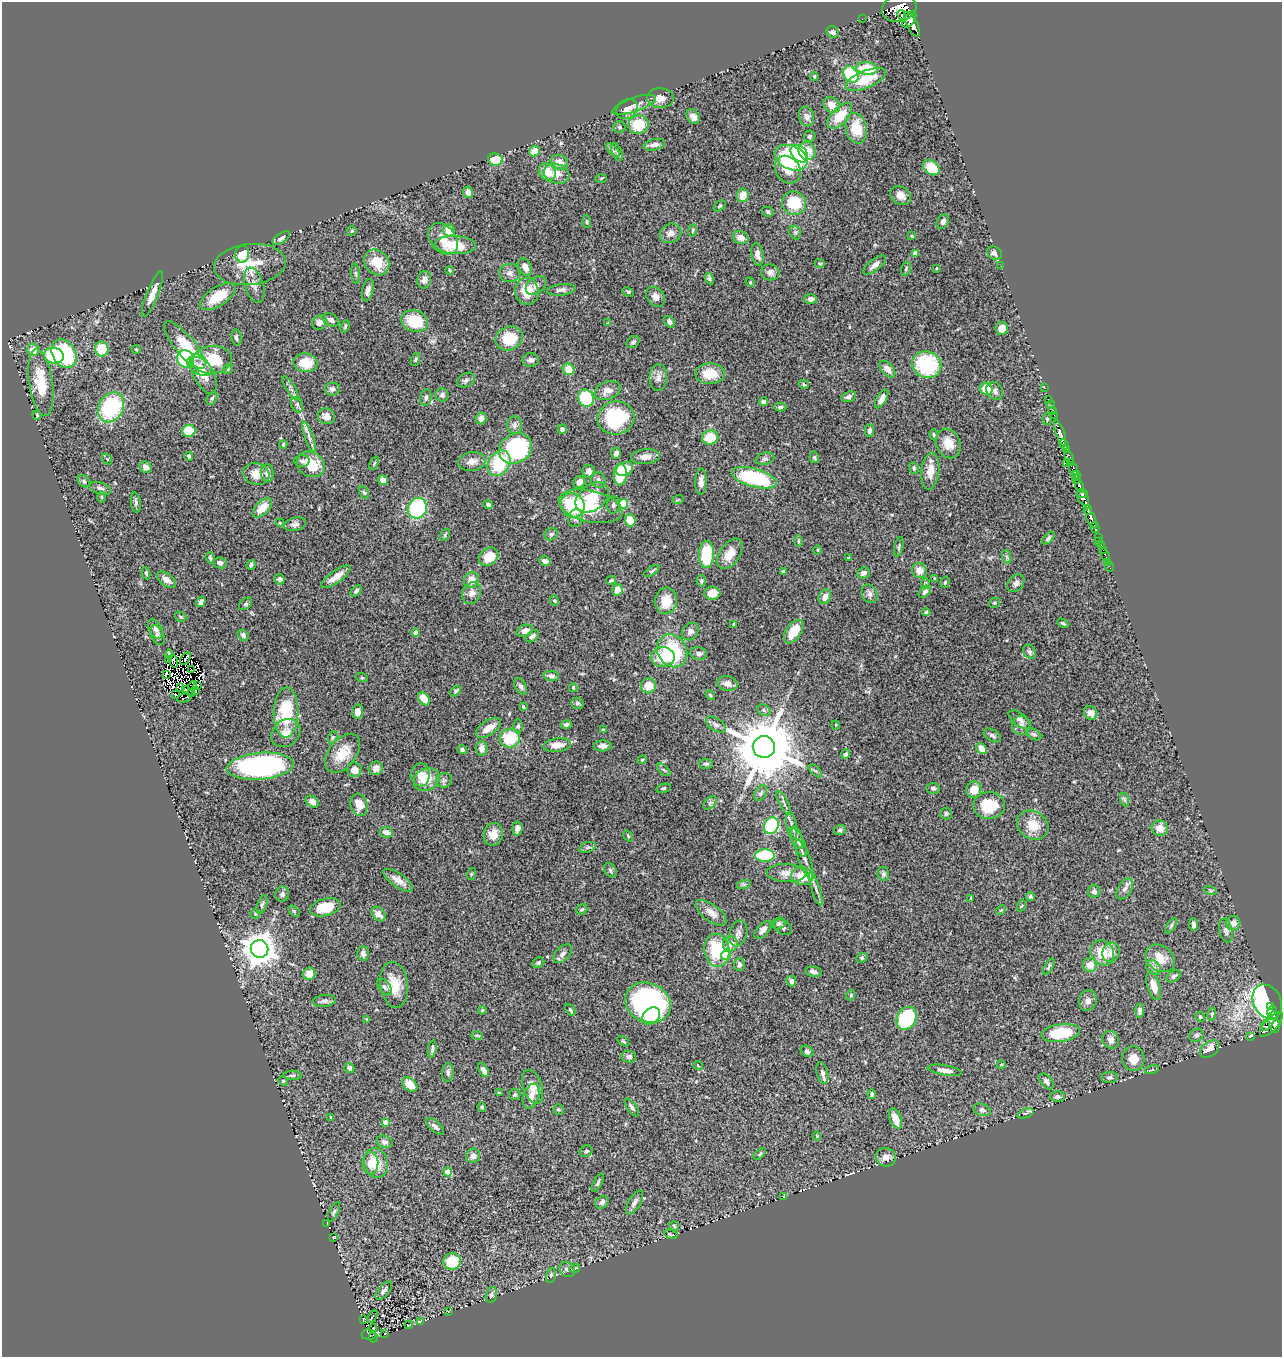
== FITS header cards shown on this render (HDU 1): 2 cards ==
NAXIS1  =                 1280
NAXIS2  =                 1355

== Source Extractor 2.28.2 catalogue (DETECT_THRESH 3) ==
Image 1280 x 1355 px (HDU 1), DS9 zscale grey, 1 PNG px = 1 image px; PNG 1284 x 1359 px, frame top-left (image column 1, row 1355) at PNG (2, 2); each listed source drawn as its Kron ellipse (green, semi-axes under 4 px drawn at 4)
Background 0.859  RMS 0.057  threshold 0.172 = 3 sigma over >= 5 px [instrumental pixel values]
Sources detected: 519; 11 with non-positive FLUX_AUTO (blend fragments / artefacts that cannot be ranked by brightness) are neither listed nor drawn; of the other 508, the 500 brightest by FLUX_AUTO listed and drawn (8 fainter detections omitted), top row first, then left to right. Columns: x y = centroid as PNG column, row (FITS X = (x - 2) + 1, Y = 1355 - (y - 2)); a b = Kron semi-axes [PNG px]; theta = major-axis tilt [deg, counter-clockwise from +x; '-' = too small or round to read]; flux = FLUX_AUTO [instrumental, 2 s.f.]
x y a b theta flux
899 8 17 13 16 6000
902 15 5 2 - 480
862 19 2 2 - 7
909 19 9 5 53 2000
912 24 13 5 -63 2300
833 32 6 5 - 17
867 68 10 6 -6 120
851 74 9 7 -51 180
814 76 4 3 - 3.7
866 79 21 8 22 99
660 98 13 10 -3 29
634 105 22 7 19 28
832 105 9 7 -38 40
627 109 11 9 36 30
807 116 10 7 -76 18
840 116 15 8 47 86
693 117 8 6 -55 25
638 125 10 9 - 110
620 127 6 6 - 9
856 128 15 10 -77 86
810 136 6 5 - 8.3
654 145 11 5 12 20
613 150 9 3 -45 9.7
535 151 5 5 - 50
807 151 9 8 - 44
617 152 10 5 -66 8.4
799 154 10 7 -45 300
791 158 17 11 -24 390
495 159 7 6 - 92
559 162 9 7 -24 31
931 168 9 6 -37 94
788 170 14 12 -55 81
547 172 9 8 - 57
556 174 13 10 -15 38
601 178 6 4 2 5.1
468 192 6 5 - 18
743 195 7 6 - 49
901 196 11 8 -36 22
794 203 12 11 - 150
720 206 7 4 38 6.1
768 212 6 5 - 7.7
587 222 6 4 -84 5.2
943 222 7 5 59 13
449 230 6 6 - 66
692 230 6 3 80 4.2
352 231 5 4 - 4.5
671 233 11 9 27 23
795 233 7 5 -70 8.5
912 236 3 3 - 5.4
281 238 10 5 33 12
741 238 8 6 -19 28
443 239 18 12 -51 45
455 245 21 9 -3 110
915 253 4 4 - 25
995 253 8 6 -31 16
242 254 8 7 - 110
757 254 11 6 -79 26
377 262 14 11 -49 87
820 263 5 3 - 4
250 264 36 20 6 120
875 265 13 6 37 21
1001 266 2 2 - 6.9
525 267 9 6 -67 27
937 268 3 2 - 2.9
906 269 7 5 71 5.9
450 270 4 3 - 4.1
770 272 9 8 - 20
510 273 10 9 - 20
356 274 10 4 -85 7.8
709 278 6 4 -62 8
424 280 9 7 79 18
750 282 5 4 - 4
254 285 18 9 -74 29
536 285 11 8 37 17
368 290 11 5 77 17
561 290 14 5 6 15
527 291 13 11 -81 84
628 292 6 4 -28 5.3
152 294 24 5 68 40
218 297 20 9 32 84
655 297 11 8 -51 23
811 299 6 5 - 15
331 320 9 6 -27 14
415 321 14 10 -18 150
669 322 6 5 - 13
319 323 8 6 41 26
608 323 4 3 - 2.8
345 326 6 4 64 5.7
1002 328 6 6 - 34
236 338 8 5 -82 9.8
509 338 14 11 25 120
633 342 7 5 42 9.3
185 345 30 10 -50 150
102 349 7 6 - 95
136 349 4 3 - 2.7
33 350 6 6 - 37
64 354 15 11 -61 420
54 356 10 8 -18 170
185 359 9 8 - 240
415 359 7 4 70 5.1
212 360 20 14 5 160
531 360 8 7 - 15
305 363 12 9 -7 79
927 365 15 13 -19 240
199 366 13 8 -30 33
228 369 5 4 - 5.4
569 369 6 5 - 48
887 369 10 6 -48 29
203 374 22 10 -63 49
710 374 15 10 0 77
658 377 13 8 87 24
466 380 9 6 30 12
41 383 34 11 -81 130
804 384 5 4 - 4.6
291 388 14 4 -58 14
1045 388 3 2 - 8.5
332 389 7 6 - 13
986 389 6 6 - 85
607 391 13 9 20 32
995 391 9 7 -52 16
442 395 7 6 - 12
426 397 8 5 77 9.7
849 397 8 5 19 12
212 398 7 5 63 6.9
586 398 8 7 - 220
882 399 10 5 60 24
1049 399 3 3 - 29
764 402 4 4 - 17
297 405 8 5 -70 11
1051 405 4 3 - 31
111 407 16 12 60 330
780 407 6 4 -2 8.4
1053 411 3 2 - 18
37 415 4 3 - 3.5
1054 415 2 2 - 15
326 416 8 8 - 21
481 418 6 5 - 19
616 418 18 16 15 280
1047 419 6 4 -88 6.7
515 425 9 7 89 15
562 429 4 4 - 11
869 430 6 4 -90 10
189 431 6 6 - 87
1060 433 13 4 -71 950
934 435 5 3 - 6
309 437 16 4 -71 19
710 437 8 7 - 97
948 443 15 12 -68 47
283 444 4 3 - 4.2
1064 444 5 3 - 1200
515 449 17 14 30 370
1066 449 3 3 - 350
616 453 5 5 - 18
189 456 4 4 - 7.4
645 457 14 7 5 27
814 457 6 4 -76 6.3
1069 457 6 3 -67 110
107 459 6 4 -55 4.1
765 459 9 6 14 10
302 461 7 6 - 11
472 462 13 9 7 31
1071 462 3 3 - 110
374 463 7 3 67 4.8
499 463 13 10 57 180
1066 463 2 2 - 48
311 464 15 12 -34 100
146 467 6 5 - 18
914 468 6 4 -70 6.5
625 469 9 6 25 73
1073 469 6 4 -70 350
589 471 6 6 - 22
930 471 18 9 84 45
267 473 9 6 -84 21
256 474 13 11 -15 44
620 475 11 6 87 140
1076 475 4 3 - 100
754 478 23 9 -16 340
1076 479 4 3 - 160
383 480 5 4 - 23
598 480 8 7 - 12
84 481 7 5 -47 8.5
579 482 6 5 - 21
701 482 13 5 88 24
1079 485 6 3 -66 430
100 488 11 5 -20 13
364 493 7 4 -62 5.6
1082 493 5 3 - 510
102 497 5 3 - 4.5
592 497 18 13 37 85
1083 498 8 5 -59 1800
678 500 6 3 19 3.5
136 503 10 5 -83 9.4
623 504 4 4 - 140
488 505 5 4 - 8.6
573 505 13 11 -47 230
613 505 8 6 81 11
591 506 32 15 -13 150
262 508 12 6 45 53
417 508 10 9 - 300
1088 510 5 3 - 680
575 518 9 7 71 18
1091 518 10 3 -67 1300
630 520 6 5 - 51
280 523 4 3 - 3.1
295 524 11 6 14 14
1095 527 5 3 - 160
551 534 7 6 - 8.6
445 535 6 4 57 5.4
1098 537 3 2 - 23
1048 538 8 4 47 8.3
798 541 6 4 90 4.7
1098 541 2 2 - 11
1101 546 3 3 - 53
899 547 10 4 77 7.2
818 550 4 3 - 3.2
1103 550 2 2 - 6.2
706 554 13 7 88 160
730 554 17 10 56 54
1105 555 6 3 -67 58
489 557 10 8 39 78
1007 557 7 4 -71 7.6
210 558 6 3 -71 5.8
849 558 4 3 - 4.2
545 561 6 4 -18 12
1108 562 4 2 - 7.5
220 563 6 5 - 13
251 565 5 4 - 7.9
1109 567 5 2 - 22
652 571 8 3 34 7.6
783 571 4 3 - 6.8
919 571 8 7 - 30
146 573 6 4 -78 5.8
863 573 6 5 - 16
336 577 17 6 36 41
934 578 4 2 - 2.5
279 579 5 5 - 14
167 580 11 6 -35 24
471 580 8 7 - 37
611 580 5 3 - 5.8
701 581 6 5 - 8.1
945 582 6 4 74 5.9
925 583 5 4 - 5.5
1016 583 10 7 49 14
617 590 6 5 - 40
356 591 6 4 45 8.8
925 592 7 4 44 12
472 593 11 9 66 23
712 593 8 6 -1 46
870 594 9 7 -66 17
825 597 8 6 65 30
554 601 5 4 - 4.8
666 601 13 11 83 73
201 602 5 4 - 13
994 603 6 4 31 5.5
246 604 7 5 40 7
926 612 4 4 - 5.1
181 617 6 4 -35 5.5
1063 623 6 3 -31 5.7
733 624 3 2 - 3.7
155 629 10 6 -61 13
525 631 8 5 21 21
690 631 9 7 55 15
794 632 13 7 55 73
415 633 4 4 - 22
157 635 11 6 -63 13
243 635 6 5 - 11
532 636 7 5 39 11
672 651 17 14 -59 270
1029 652 7 6 - 9.4
699 653 8 6 -10 13
169 654 4 3 - 6.6
663 657 12 10 0 99
185 659 7 2 56 3.4
168 660 3 2 - 4.1
173 661 7 3 -76 3
192 670 4 2 - 3.4
166 674 3 2 - 3.8
551 676 7 5 -8 12
362 678 6 4 -18 3.9
727 683 10 7 -12 24
197 685 4 2 - 7.6
193 686 4 2 - 2.6
521 686 9 5 -63 11
648 686 7 7 - 50
180 688 4 2 - 6.7
573 688 4 3 - 3.8
186 690 3 2 - 8.8
196 691 4 2 - 5.5
456 691 6 4 47 5.3
191 693 2 2 - 4.3
175 695 3 2 - 4.8
710 695 5 3 - 5.3
184 698 7 2 12 5.1
424 699 7 5 -52 46
577 703 6 5 - 8
523 707 4 3 - 4.8
764 710 7 5 -23 9.3
286 712 25 12 89 200
358 712 7 5 85 21
1091 713 7 6 - 21
1020 719 13 6 -37 17
566 724 5 4 - 9.9
716 725 11 6 -34 14
836 725 4 4 - 3.8
1021 725 9 9 - 19
518 726 7 5 89 6.9
488 728 14 7 34 42
603 730 3 3 - 4.5
286 733 16 13 40 42
1034 734 8 5 -31 7.7
992 735 9 5 -32 11
333 737 6 4 72 5.7
510 738 10 9 - 140
557 745 14 7 7 36
603 746 9 5 1 19
764 747 11 11 - 37000
482 748 7 6 - 23
982 748 6 4 -49 44
462 750 5 4 - 11
343 753 22 13 51 78
845 754 5 4 - 11
642 760 4 4 - 4.3
706 764 7 5 -1 7.6
260 766 34 13 5 900
376 768 7 6 - 20
354 770 7 7 - 28
664 770 8 4 -42 6.5
815 771 8 3 -44 6.1
420 775 11 9 86 38
427 779 13 11 30 73
444 780 8 7 - 11
663 788 7 4 12 6.3
933 788 7 5 0 9
974 790 8 7 - 47
761 793 8 5 59 10
1125 800 7 4 -71 7.2
312 802 7 5 -31 21
710 803 8 4 46 8.7
784 803 13 4 -61 11
359 805 11 8 -75 48
989 805 16 13 4 130
946 813 6 6 - 6.9
1033 825 16 13 -32 71
771 826 8 7 - 380
792 826 13 5 -79 14
517 828 7 5 84 16
1160 828 8 7 - 42
840 830 6 5 - 7.5
386 832 6 5 - 25
493 834 11 9 76 42
628 836 6 3 -54 4.2
796 837 12 5 -72 17
799 842 15 6 -67 21
587 847 8 5 19 9.1
765 856 9 6 1 290
805 860 21 5 -70 29
610 870 7 5 -55 9
786 873 20 9 -2 33
471 874 6 3 71 4.4
883 874 7 6 - 11
802 876 11 9 -10 74
398 880 17 6 -34 34
744 884 7 4 18 6.1
816 889 17 3 -73 15
1125 889 11 6 58 18
1210 890 6 4 -20 5.4
1094 891 6 6 - 12
282 894 7 7 - 13
1030 896 5 4 - 6.3
971 899 3 2 - 3.7
262 905 10 5 71 8.3
1021 906 6 3 69 4.5
325 907 15 8 14 100
582 909 6 5 - 7.5
1001 910 5 4 - 4.1
294 911 6 4 -45 5.4
711 913 18 8 -37 40
255 914 5 4 - 4.6
378 914 8 6 -49 29
779 923 7 5 26 8.4
1233 923 7 7 - 24
1193 925 6 4 -85 12
1171 926 9 4 55 7.2
783 927 10 7 -32 11
763 930 11 6 48 21
1226 931 12 6 -78 14
738 933 13 9 74 21
730 944 7 7 - 34
259 949 9 8 - 6900
717 950 16 12 -80 180
1111 952 10 8 62 36
363 953 7 5 -89 13
1102 953 13 11 -54 73
563 954 11 6 46 15
726 955 5 4 - 110
862 958 6 4 21 5.3
1160 958 16 12 -39 62
538 963 6 5 - 6.9
739 964 7 5 -87 9.9
1090 965 7 7 - 38
1049 967 9 4 60 7
1154 968 8 6 -45 14
814 972 8 5 -12 13
309 974 6 6 - 40
1174 976 8 5 33 9.5
791 981 5 5 - 14
394 985 23 14 -82 78
1154 986 14 6 -72 48
385 987 9 5 -50 11
851 995 6 3 73 4
324 1001 11 6 7 12
1088 1001 10 9 - 19
1267 1002 18 13 -63 790
648 1003 23 19 -24 700
1270 1007 4 2 - 80
482 1010 4 3 - 4.6
570 1010 6 4 -54 6.9
1140 1011 7 4 87 11
1272 1011 5 4 - 220
1212 1014 6 4 80 6.2
1273 1015 5 3 - 270
651 1016 10 7 40 110
1200 1017 5 4 - 6.9
906 1018 12 9 61 230
367 1019 3 3 - 3.3
1271 1024 15 6 48 190
1265 1025 5 3 - 54
1276 1027 7 4 69 320
1061 1033 19 9 8 160
477 1035 6 4 -2 4.6
1196 1035 7 6 - 9.8
1250 1037 3 3 - 13
1111 1040 9 8 - 19
623 1041 7 3 -35 4.9
432 1049 8 3 80 8.9
1210 1049 11 7 38 43
807 1051 7 5 -34 8.8
629 1057 7 6 - 14
1133 1059 12 11 - 44
1001 1065 4 3 - 3.1
698 1066 5 3 - 3.3
349 1068 5 4 - 11
484 1070 7 4 -59 18
945 1070 17 5 -9 26
1152 1070 7 3 13 4.2
448 1072 9 5 86 12
822 1073 11 5 -75 14
292 1075 9 4 -1 7.3
1109 1077 8 5 5 9.7
283 1081 5 4 - 4.5
1047 1081 9 5 -52 16
410 1084 9 6 -40 59
533 1087 17 9 -72 35
500 1093 3 2 - 4
515 1094 6 5 - 6.3
872 1094 5 4 - 8.4
531 1096 13 7 70 31
1057 1096 7 5 0 10
482 1107 4 4 - 4.1
632 1107 10 4 -53 11
558 1110 5 5 - 6.4
982 1110 9 6 -19 11
1025 1113 8 4 21 7.6
331 1117 3 2 - 3.4
895 1119 11 6 -69 47
385 1122 4 4 - 17
435 1126 11 5 -42 14
817 1136 4 3 - 3.6
385 1142 8 6 -18 13
586 1151 7 5 26 8.5
760 1154 7 4 39 5.9
473 1156 7 7 - 20
886 1157 10 9 - 25
370 1163 11 8 -88 28
376 1163 15 12 -76 84
448 1172 4 4 - 69
598 1183 10 4 62 8
784 1196 2 2 - 2.5
602 1202 7 5 42 12
634 1203 14 5 60 17
334 1212 10 4 64 7.5
327 1224 3 2 - 3.5
674 1226 5 4 - 5.3
671 1234 7 3 -21 4.3
334 1237 3 2 - 2.7
452 1261 9 8 - 110
575 1268 5 3 - 3.7
567 1269 8 7 - 14
551 1275 8 4 80 6.7
384 1290 11 5 50 11
491 1295 8 5 76 8.4
448 1312 3 2 - 2.6
372 1316 7 3 57 4.3
363 1320 3 2 - 5.3
420 1321 3 2 - 3.1
409 1325 4 2 - 2.7
373 1328 4 2 - 3.6
385 1334 3 2 - 3.1
369 1335 7 5 -2 90
373 1337 5 2 - 28
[8 fainter detections neither listed nor drawn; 11 non-positive-flux detections neither listed nor drawn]